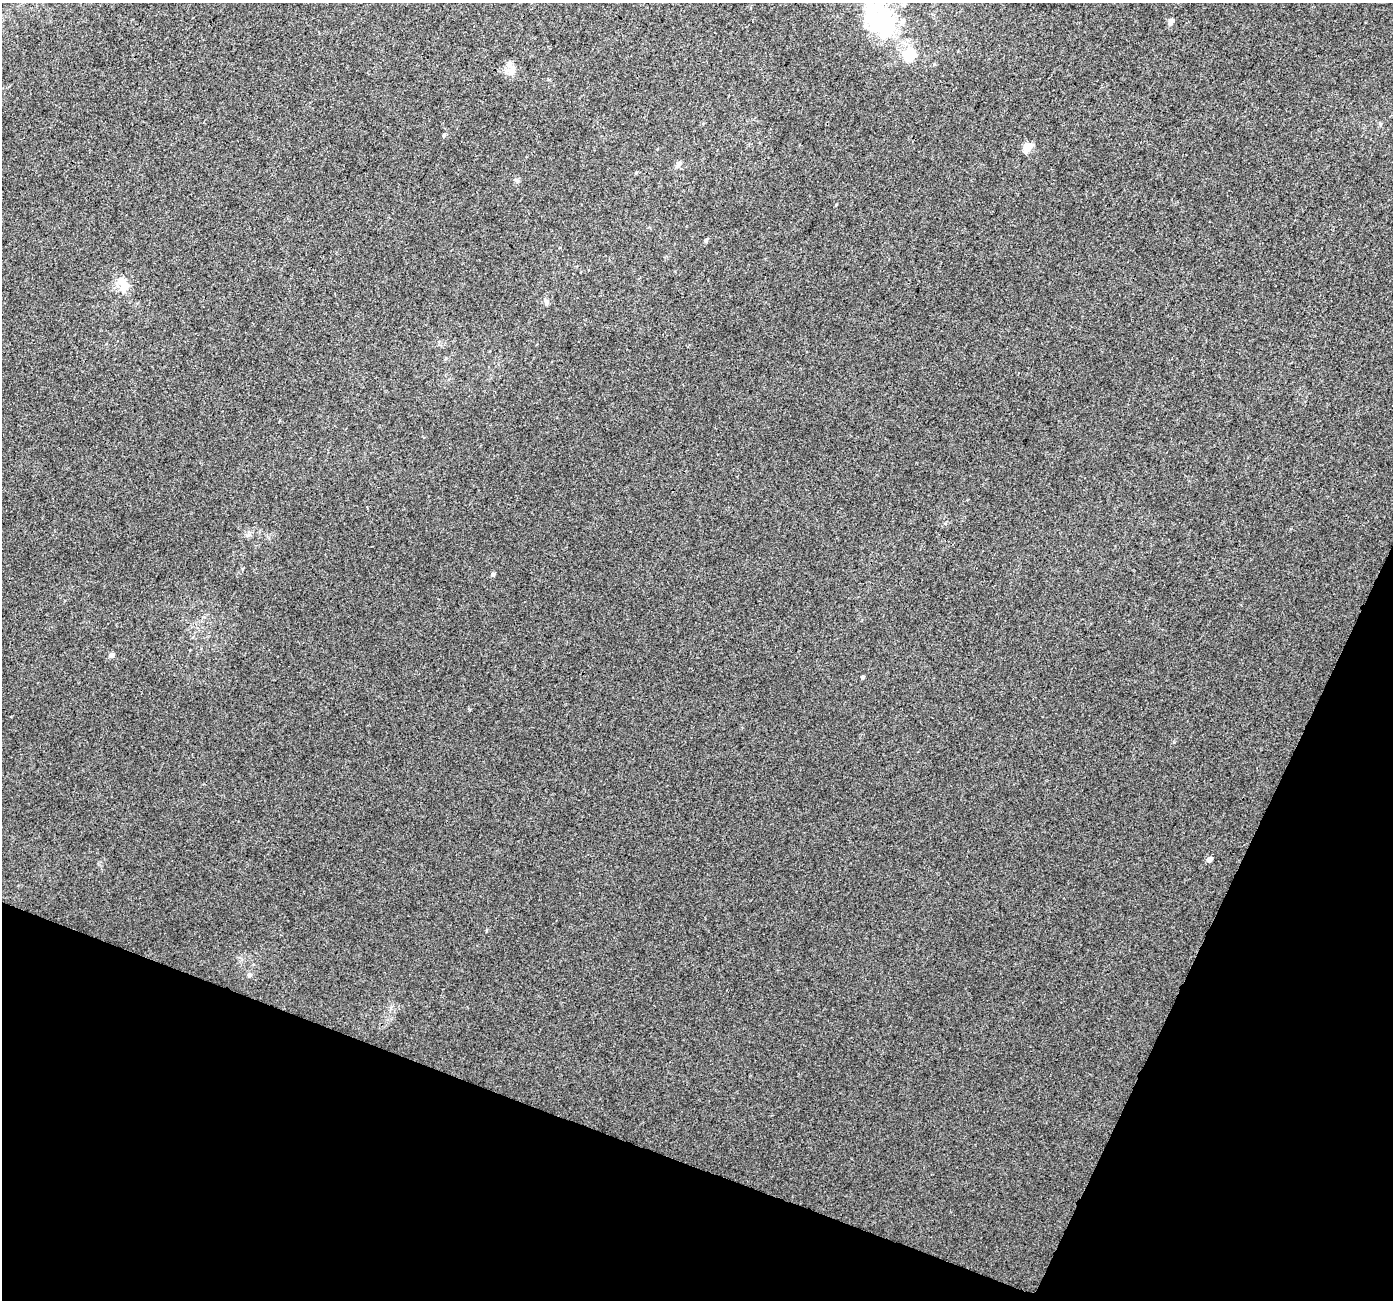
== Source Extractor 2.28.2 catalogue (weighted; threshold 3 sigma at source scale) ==
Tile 15 of 4 x 4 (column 3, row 4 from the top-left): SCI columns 2817-4207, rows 327-1624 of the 5625 x 5778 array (HDU 1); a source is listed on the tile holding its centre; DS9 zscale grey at full resolution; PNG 1395 x 1302 px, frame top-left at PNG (2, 3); no overlay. Shown black and unused: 19% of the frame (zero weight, under 3 of 4 exposures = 5% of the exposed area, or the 3 px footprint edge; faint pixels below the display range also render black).
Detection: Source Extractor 2.28.2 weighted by HDU 2 'WHT'; one run over the whole footprint, this tile lists its part. Background 0.00162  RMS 0.0036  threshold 0.0163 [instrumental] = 3 sigma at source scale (4.5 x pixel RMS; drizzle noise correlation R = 1.50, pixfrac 1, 0.0396/0.0396 arcsec/px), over >= 5 px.
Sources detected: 19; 2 inside a brighter listed object's ellipse — not listed separately; the other 17 listed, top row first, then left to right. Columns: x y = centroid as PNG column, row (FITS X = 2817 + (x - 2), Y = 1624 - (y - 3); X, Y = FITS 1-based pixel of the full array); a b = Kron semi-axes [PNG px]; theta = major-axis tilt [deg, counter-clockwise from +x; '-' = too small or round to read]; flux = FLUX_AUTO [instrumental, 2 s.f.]
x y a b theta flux
903 4 8 6 60 1.1
879 21 48 29 -56 43
1170 22 6 5 - 1.9
513 70 25 6 -54 2.2
1380 124 5 3 - 0.44
444 136 6 4 68 0.49
1028 147 6 5 - 13
678 164 7 6 - 1.6
836 205 5 3 - 0.26
706 240 5 4 - 0.67
123 283 21 12 -75 5.2
546 302 10 5 -77 0.9
493 574 6 5 - 0.62
112 655 6 5 - 1.3
863 677 5 4 - 0.48
1209 859 6 4 44 1.7
249 975 7 5 15 0.79
Isophote crosses this tile's border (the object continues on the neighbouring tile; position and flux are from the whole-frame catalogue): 2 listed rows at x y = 903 4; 879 21
Unlisted compact peaks at least as high as the median listed source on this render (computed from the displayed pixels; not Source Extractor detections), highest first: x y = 1174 742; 517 181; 934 64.